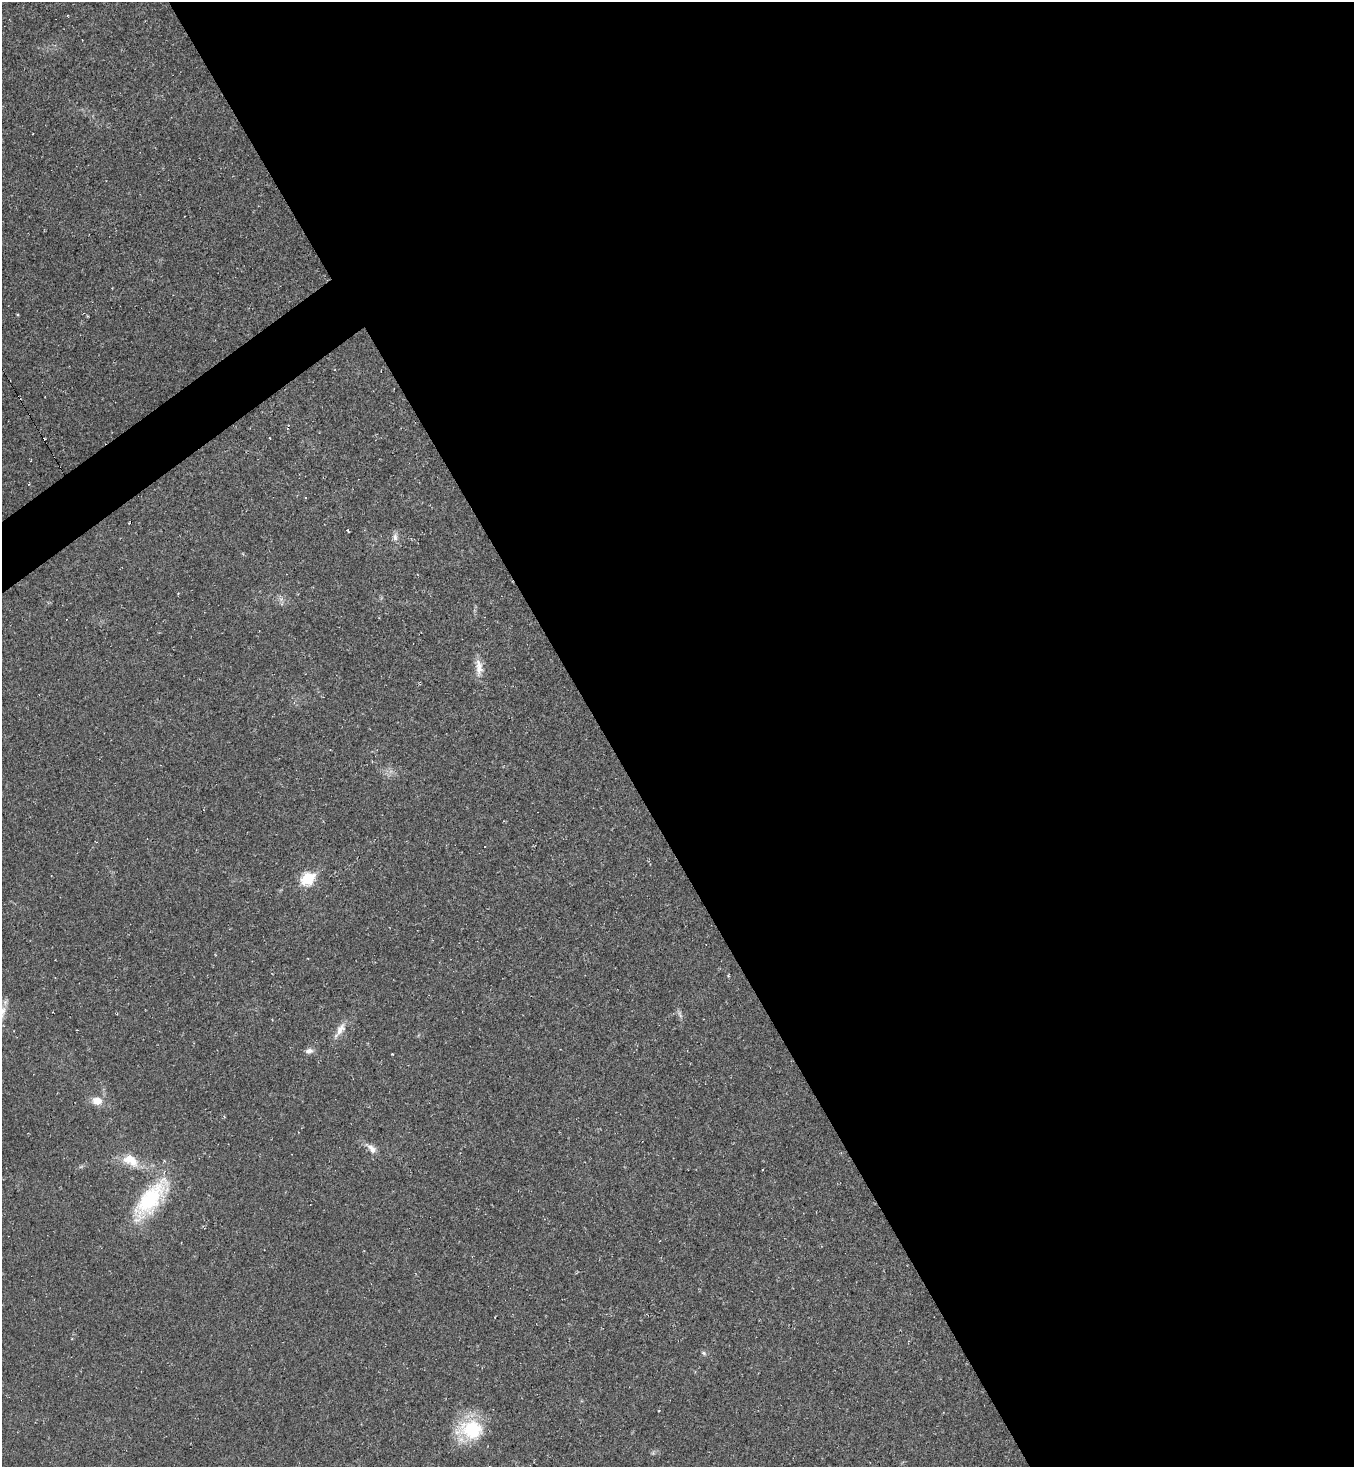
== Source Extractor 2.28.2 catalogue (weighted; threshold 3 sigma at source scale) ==
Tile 8 of 4 x 4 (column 4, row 2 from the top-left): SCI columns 4214-5565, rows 2937-4401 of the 5861 x 5867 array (HDU 1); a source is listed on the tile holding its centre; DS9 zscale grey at full resolution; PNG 1356 x 1469 px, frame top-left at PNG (2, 2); no overlay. Shown black and unused: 57% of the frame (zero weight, under 2 of 3 exposures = <1% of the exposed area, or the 3 px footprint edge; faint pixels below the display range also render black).
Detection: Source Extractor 2.28.2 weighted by HDU 2 'WHT'; one run over the whole footprint, this tile lists its part. Background 0.0314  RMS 0.0062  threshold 0.0279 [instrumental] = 3 sigma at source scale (4.5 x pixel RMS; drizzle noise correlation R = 1.50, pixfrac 1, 0.05/0.05 arcsec/px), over >= 5 px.
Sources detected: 22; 7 cosmic-ray / hot-pixel residue — not listed; the other 15 listed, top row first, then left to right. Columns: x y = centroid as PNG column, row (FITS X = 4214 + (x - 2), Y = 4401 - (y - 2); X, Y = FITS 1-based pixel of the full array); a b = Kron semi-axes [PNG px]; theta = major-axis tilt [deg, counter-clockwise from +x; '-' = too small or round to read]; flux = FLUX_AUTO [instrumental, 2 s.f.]
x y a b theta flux
270 438 3 2 - 0.83
305 498 3 2 - 0.6
395 537 10 7 -84 2.6
479 667 23 9 -87 6.9
308 879 7 6 - 59
2 1012 21 10 69 7.2
680 1014 11 5 -67 1.9
340 1030 26 8 58 6.2
309 1051 10 7 13 2.8
97 1101 11 8 -14 6.9
371 1148 17 8 -43 4.6
130 1160 23 14 -31 12
150 1199 55 20 52 52
704 1353 8 5 -28 1.2
471 1429 34 24 -2 33
Isophote crosses this tile's border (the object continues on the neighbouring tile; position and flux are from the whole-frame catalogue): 1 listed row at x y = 2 1012